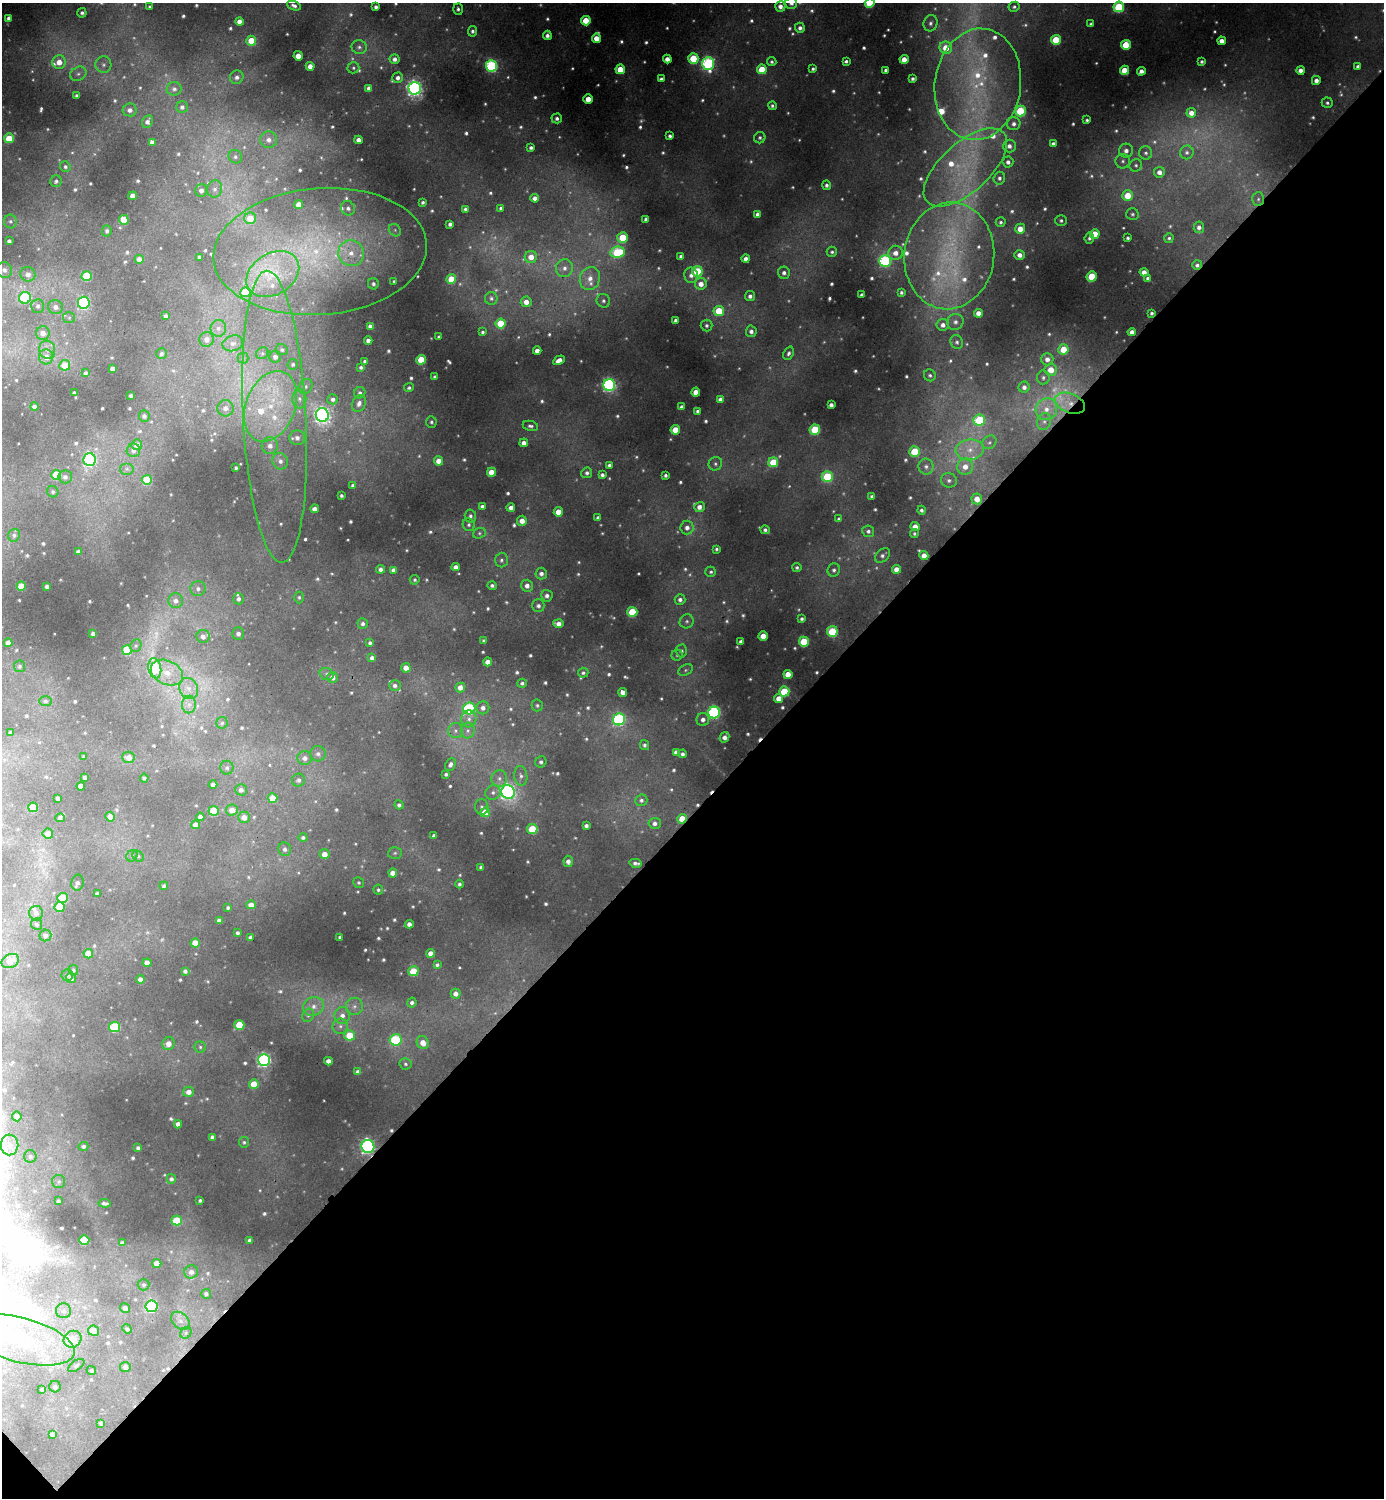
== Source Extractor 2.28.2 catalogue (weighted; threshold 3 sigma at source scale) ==
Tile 15 of 4 x 4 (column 3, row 4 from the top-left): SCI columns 2928-4309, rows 6-1501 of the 5996 x 5997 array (HDU 1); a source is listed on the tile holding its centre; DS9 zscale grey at full resolution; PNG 1386 x 1500 px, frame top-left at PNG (2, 3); each listed source drawn as its Kron ellipse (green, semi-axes under 4 px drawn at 4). Shown black and unused: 46% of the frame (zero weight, under 2 of 3 exposures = <1% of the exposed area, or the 3 px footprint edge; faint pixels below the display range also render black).
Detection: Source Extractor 2.28.2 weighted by HDU 2 'WHT'; one run over the whole footprint, this tile lists its part. Background 0.0503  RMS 0.0059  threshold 0.0264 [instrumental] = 3 sigma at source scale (4.5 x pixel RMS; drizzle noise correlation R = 1.50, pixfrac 1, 0.05/0.05 arcsec/px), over >= 5 px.
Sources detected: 844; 65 too faint to see at this stretch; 1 inside a brighter object's white glare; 4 cosmic-ray / hot-pixel residue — neither listed nor drawn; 21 inside a brighter listed object's ellipse — not listed separately; of the other 753, all 500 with FLUX_AUTO >= 1.13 (the completeness limit of this list) listed and drawn (253 fainter detections not listed), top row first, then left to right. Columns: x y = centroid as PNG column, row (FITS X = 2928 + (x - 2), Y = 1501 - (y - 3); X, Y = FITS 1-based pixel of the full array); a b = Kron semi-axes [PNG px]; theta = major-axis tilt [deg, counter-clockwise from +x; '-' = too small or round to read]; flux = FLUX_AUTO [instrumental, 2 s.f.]
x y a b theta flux
791 3 6 6 - 2.6
870 3 5 5 - 23
294 6 7 4 -22 2.1
780 6 5 5 - 3.7
150 7 3 3 - 1.2
376 7 4 3 - 1.9
1014 7 5 5 - 1.4
1119 7 5 5 - 46
458 9 5 5 - 1.6
82 13 4 4 - 1.7
9 18 4 4 - 3.5
586 21 5 5 - 18
239 22 4 4 - 4.9
930 23 8 7 - 2.4
1091 24 4 4 - 1.6
800 28 5 5 - 2.5
472 31 5 4 - 1.8
547 35 5 4 - 2.5
596 38 4 4 - 7.4
1056 40 5 5 - 25
251 41 5 5 - 15
1222 41 4 4 - 4.2
1126 45 5 4 - 21
359 47 8 7 - 2.1
946 48 6 6 - 13
298 56 4 4 - 8.8
693 58 5 5 - 26
394 59 5 4 - 2.7
667 59 4 4 - 4.5
904 59 4 4 - 7.9
846 61 4 3 - 1.4
59 62 7 6 - 7.5
772 62 4 4 - 1.3
1202 62 3 3 - 1.4
708 63 6 6 - 86
103 65 8 8 - 2.8
310 66 4 4 - 5.1
492 66 5 5 - 90
1358 66 4 3 - 1.6
353 68 6 5 - 1.2
620 69 5 4 - 12
762 69 5 5 - 19
813 69 3 3 - 1.3
886 70 4 3 - 1.9
1124 70 4 4 - 13
1300 70 4 4 - 3.8
1141 71 4 4 - 3.2
78 74 8 6 31 2.5
237 77 7 6 - 2.7
398 78 5 5 - 2.7
661 79 4 3 - 1.6
913 79 3 3 - 1.5
1316 80 4 4 - 3.4
978 84 56 43 82 100
369 88 4 4 - 2.9
415 88 6 6 - 240
174 89 7 7 - 2.1
76 95 3 3 - 1.2
588 99 5 4 - 8.7
1327 103 5 5 - 1.5
772 106 4 4 - 1.5
182 107 6 6 - 2.2
130 110 7 6 - 3.3
1020 111 5 5 - 42
1191 113 5 5 - 4.4
557 118 5 5 - 2
1087 120 3 3 - 1.2
147 122 6 5 - 2.9
1014 124 7 6 - 2.7
670 136 4 3 - 1.6
9 138 5 5 - 18
760 138 6 5 - 1.5
269 140 8 8 - 4.3
358 140 4 4 - 4.2
152 142 4 4 - 2.9
1053 144 4 4 - 1.9
1009 146 6 6 - 3.3
531 148 4 3 - 1.6
1126 151 7 7 - 3.4
1187 152 7 6 - 1.9
1146 153 7 6 - 1.8
235 157 7 6 - 2
1123 161 7 7 - 2.3
1008 162 5 5 - 2.4
1136 165 6 6 - 1.5
65 167 5 5 - 1.5
965 167 52 24 42 57
1159 172 5 5 - 4.1
999 178 6 5 - 1.9
56 181 6 5 - 1.4
827 185 5 4 - 1.8
215 189 8 7 - 3.1
201 190 6 5 - 3.6
1128 195 5 5 - 15
133 196 4 4 - 7.2
535 198 4 4 - 3.6
1258 199 7 6 - 1.6
423 202 4 4 - 1.4
299 205 4 4 - 7.7
348 208 7 6 - 2.6
501 208 4 4 - 1.3
465 209 4 3 - 1.4
758 214 4 4 - 3
1132 214 6 6 - 1.4
250 218 6 6 - 11
646 219 4 4 - 2.1
124 220 5 5 - 21
1061 220 5 5 - 1.5
10 221 7 6 - 1.7
1001 222 5 5 - 1.4
450 224 4 4 - 2.1
1199 227 6 5 - 2.5
1020 229 5 5 - 7.2
395 230 7 5 -48 1.4
107 231 5 5 - 1.7
1095 234 5 4 - 15
623 238 5 5 - 22
1089 238 5 4 - 1.7
1128 238 3 3 - 1.3
1169 238 5 4 - 1.3
9 241 4 4 - 1.7
320 252 107 63 5 170
617 252 7 5 10 40
832 252 5 5 - 1.3
351 253 13 13 - 12
896 253 7 7 - 4.6
1020 255 5 5 - 3.9
681 256 4 4 - 2
949 256 53 45 83 99
200 257 4 3 - 2
531 257 6 6 - 7.2
139 259 4 4 - 4.6
746 259 4 4 - 3.4
885 261 6 6 - 76
1197 265 5 5 - 1.9
564 268 9 8 - 4.3
4 270 8 7 - 3
697 271 5 5 - 33
1144 272 4 4 - 4.5
784 273 6 6 - 2.6
28 274 7 7 - 3.6
273 274 28 20 32 31
691 275 8 7 - 3.3
87 276 5 5 - 26
1092 277 5 5 - 25
590 278 12 10 68 7.1
1148 278 4 4 - 1.8
451 279 5 5 - 19
394 281 4 4 - 1.1
373 284 6 5 - 1.8
701 284 6 6 - 5.9
245 292 5 5 - 21
901 292 3 3 - 1.3
862 295 4 3 - 1.7
750 296 5 5 - 2.5
25 298 6 5 - 41
491 298 6 6 - 1.8
603 301 7 6 - 2.1
526 302 5 5 - 5.1
84 303 6 6 - 92
38 306 7 6 - 2.2
55 307 7 7 - 3.4
719 311 5 5 - 21
978 313 4 4 - 4.5
1152 313 4 3 - 1.3
166 316 4 3 - 1.6
69 318 6 5 - 1.4
676 320 4 4 - 2.1
955 322 8 8 - 3
501 323 5 5 - 27
707 325 6 6 - 1.6
943 325 6 6 - 3.6
370 326 4 4 - 2.7
218 328 8 7 - 3.3
751 331 6 5 - 2.7
482 332 4 3 - 1.3
1132 332 4 4 - 3.9
43 333 7 7 - 5.3
439 337 3 3 - 1.3
206 339 7 7 - 4.3
368 340 4 4 - 2.9
957 342 7 6 - 1.8
233 343 10 7 15 3.2
1063 349 5 5 - 14
47 350 9 8 - 3.8
282 350 6 5 - 1.4
537 351 4 4 - 4.2
262 353 6 5 - 1.3
789 353 7 5 68 1.6
161 354 5 5 - 1.6
46 357 7 7 - 5.3
275 357 6 5 - 2.7
243 358 5 5 - 1.2
1047 359 6 6 - 3.9
421 360 5 4 - 19
559 360 6 4 29 4.4
365 361 3 3 - 1.5
293 364 5 5 - 1.3
65 365 5 5 - 12
361 367 4 4 - 1.4
113 369 4 4 - 4.5
1051 370 6 6 - 9.1
85 373 4 3 - 1.5
930 375 6 5 - 1.6
435 377 4 3 - 1.5
1043 377 7 6 - 1.9
609 385 6 6 - 120
306 386 8 6 47 2.1
1024 387 5 5 - 2.8
409 388 5 4 - 1.3
696 392 4 4 - 8.4
74 393 4 3 - 1.5
360 393 6 5 - 1.6
131 396 3 3 - 1.7
299 399 9 7 -89 3
333 399 5 5 - 2.3
720 399 4 4 - 2.9
359 403 9 6 68 3.3
1070 403 16 9 -21 7.6
831 405 4 4 - 2.5
270 406 37 24 69 50
34 407 4 4 - 3
682 407 4 4 - 2.5
225 408 8 8 - 4.5
1046 409 11 10 - 7.5
697 411 4 3 - 1.2
322 415 7 6 - 240
144 416 6 5 - 1.8
274 417 146 31 -87 100
979 420 6 5 - 40
431 422 6 5 - 1.4
1044 422 9 6 75 2.6
530 426 8 5 -12 1.8
675 430 4 4 - 15
815 430 5 5 - 34
297 438 8 7 - 3.4
989 442 7 6 - 1.8
524 443 4 4 - 4
137 445 5 5 - 6.1
270 446 8 8 - 4.3
133 450 7 6 - 2.6
970 450 14 10 7 8.8
914 451 5 5 - 20
90 460 6 6 - 120
280 461 8 7 - 3.2
439 461 4 4 - 6.3
773 462 5 5 - 23
715 464 7 6 - 1.6
609 465 4 3 - 1.5
926 467 8 7 - 2.8
965 467 8 8 - 6.6
236 468 3 3 - 1.2
127 469 7 6 - 1.7
491 472 4 4 - 12
587 473 5 5 - 1.8
56 475 5 5 - 21
602 475 4 4 - 2
665 475 3 3 - 1.4
65 477 6 6 - 2.4
827 477 5 5 - 35
147 480 5 5 - 31
949 480 8 7 - 2.6
353 485 3 3 - 1.5
53 492 6 5 - 1.3
341 496 3 3 - 1.2
872 496 3 3 - 1.3
977 499 5 5 - 8.3
482 506 4 3 - 2.1
699 507 5 5 - 3.5
511 508 4 4 - 3.3
315 509 4 4 - 3.7
921 510 4 4 - 1.7
558 512 4 4 - 9.6
470 516 6 5 - 2
598 518 3 3 - 1.4
839 519 4 4 - 1.3
522 521 5 5 - 5.6
469 525 6 6 - 1.5
687 527 7 6 - 3.4
915 527 5 4 - 5.8
765 530 4 4 - 1.7
868 531 6 5 - 1.9
479 533 6 5 - 1.3
914 533 4 4 - 1.3
14 535 6 5 - 1.5
717 549 4 3 - 1.2
78 552 4 4 - 2.8
882 555 8 6 41 2.2
924 556 4 4 - 5.6
501 560 7 6 - 1.9
456 567 4 4 - 3.5
797 567 4 4 - 1.3
380 569 4 4 - 2.7
896 569 4 4 - 5.3
393 570 4 4 - 2.8
834 570 6 6 - 1.9
711 572 5 5 - 1.3
541 573 6 5 - 2.9
415 580 5 5 - 1.3
492 585 5 4 - 1.7
21 586 4 4 - 14
47 586 4 3 - 1.9
527 586 6 6 - 3.6
198 589 8 7 - 2.8
547 596 6 5 - 2.4
299 597 6 4 90 1.1
238 599 5 5 - 2.1
680 600 5 5 - 2.4
176 601 7 7 - 3.9
538 606 6 6 - 2.3
632 612 5 5 - 27
802 619 4 3 - 1.4
687 621 7 6 - 1.7
363 624 5 5 - 1.8
558 624 5 4 - 4.3
832 631 5 5 - 36
93 634 4 3 - 1.9
238 634 6 6 - 3.1
203 636 6 6 - 4.2
763 636 4 4 - 9.5
484 641 4 3 - 1.3
741 642 4 4 - 2.4
804 642 5 5 - 26
8 643 4 4 - 5
370 643 4 4 - 1.6
136 646 6 5 - 1.3
127 650 5 5 - 30
681 651 6 6 - 2
677 655 5 5 - 1.3
372 658 4 4 - 2.3
488 662 4 4 - 5.9
19 666 6 5 - 1.2
155 668 10 6 -78 39
406 668 4 4 - 6.2
685 670 7 5 28 1.4
167 673 17 12 -25 12
583 673 5 5 - 1.4
327 674 7 5 -17 1.8
788 674 4 4 - 9.1
332 677 5 5 - 4.4
522 683 5 4 - 1.7
395 685 6 5 - 2.2
460 687 5 4 - 4.7
189 688 11 9 -64 5.2
784 691 5 5 - 27
623 692 4 4 - 4.4
779 698 5 4 - 6.1
45 701 6 5 - 1.4
189 705 9 7 89 3.2
537 705 6 5 - 1.2
483 708 6 6 - 3.1
469 709 6 6 - 63
714 712 6 6 - 100
469 719 8 7 - 2.9
619 719 6 6 - 84
703 719 6 6 - 3.2
222 723 6 5 - 1.2
456 731 7 7 - 2.2
468 731 8 7 - 2.4
11 733 4 4 - 2.1
725 737 5 4 - 3.8
644 745 5 4 - 1.5
676 752 4 4 - 2.8
318 754 7 7 - 2.7
682 754 4 4 - 2.1
84 757 4 4 - 1.3
128 757 6 5 - 5.8
305 758 7 7 - 3.4
541 762 6 5 - 1.9
450 764 7 5 65 2.2
227 768 7 6 - 1.9
446 774 3 3 - 1.2
521 776 10 6 -83 2.7
85 777 4 3 - 1.6
144 778 4 4 - 1.4
499 778 8 8 - 2.9
298 780 6 6 - 2
213 785 4 4 - 2.5
81 786 4 4 - 6.1
241 790 6 5 - 2.9
493 792 8 7 - 2.4
508 792 7 7 - 210
58 798 4 3 - 1.9
273 798 5 5 - 15
641 800 6 5 - 1.8
399 805 4 4 - 1.5
33 807 5 5 - 21
482 807 8 6 -88 1.8
232 810 6 5 - 5.8
214 811 5 5 - 22
485 812 5 5 - 17
110 817 5 5 - 5.9
200 817 4 4 - 2.8
244 817 6 5 - 5.2
60 818 5 4 - 1.6
682 819 5 4 - 12
655 823 6 5 - 2.7
196 825 4 4 - 4.8
586 826 4 3 - 2
532 829 5 5 - 22
48 834 5 5 - 6.1
434 836 4 4 - 2.7
303 837 4 4 - 1.5
285 849 7 6 - 2.4
395 853 7 6 - 1.3
324 854 5 5 - 5.6
132 856 6 5 - 1.2
138 856 6 5 - 1.1
568 861 6 4 -84 3
636 863 6 4 -12 2.1
481 867 4 3 - 1.7
393 873 4 4 - 6.2
77 883 8 6 78 2.1
359 883 5 5 - 1.1
459 884 4 4 - 1.4
164 886 4 3 - 1.2
378 890 5 5 - 1.3
97 893 4 3 - 1.6
62 898 5 5 - 21
251 905 4 4 - 5.5
60 907 5 5 - 15
228 908 4 3 - 1.2
36 913 7 7 - 2.7
219 921 4 4 - 3
36 924 6 5 - 1.4
409 924 4 4 - 3.1
238 933 4 3 - 1.5
45 935 6 5 - 2.4
250 937 3 3 - 1.4
340 937 3 3 - 1.3
195 943 4 4 - 9.9
431 953 4 4 - 5.5
88 954 5 4 - 9.8
10 961 9 6 25 5.8
147 963 4 4 - 5.9
437 965 4 4 - 1.5
73 970 5 4 - 1.2
185 971 4 4 - 1.8
413 971 5 5 - 22
67 975 6 5 - 1.6
71 978 5 5 - 2.3
140 979 4 4 - 3.7
456 994 5 5 - 3.6
412 1003 5 4 - 1.9
314 1006 10 9 - 5.1
354 1006 9 8 - 3.2
308 1015 7 5 67 1.7
342 1016 8 8 - 4.4
239 1025 5 5 - 20
340 1026 8 7 - 2.7
115 1027 5 5 - 42
350 1035 5 5 - 19
396 1040 6 5 - 54
423 1043 7 6 - 6.8
168 1044 6 6 - 5.3
200 1047 5 5 - 1.2
264 1060 6 6 - 160
328 1061 4 4 - 3.9
405 1064 6 5 - 1.4
358 1072 4 4 - 2.8
254 1084 5 4 - 13
188 1092 5 5 - 4.2
17 1116 5 4 - 3.6
178 1124 4 4 - 3.6
212 1137 4 4 - 2.1
244 1142 5 5 - 1.2
10 1145 10 9 - 4.6
83 1146 5 4 - 1.7
368 1147 6 6 - 150
138 1148 4 3 - 1.6
30 1156 6 6 - 1.6
171 1179 5 4 - 1.6
59 1182 6 6 - 1.5
200 1200 3 3 - 1.2
58 1201 3 3 - 1.2
105 1203 6 3 -8 1.5
177 1221 5 5 - 27
84 1240 5 5 - 31
250 1240 4 4 - 2.6
122 1243 4 4 - 2.2
157 1263 4 4 - 7.7
191 1272 7 6 - 3.2
144 1285 6 5 - 1.2
206 1294 5 4 - 1.5
151 1306 6 5 - 72
125 1308 5 4 - 2.3
64 1311 7 7 - 1.9
180 1321 10 7 -44 3.3
127 1329 5 4 - 1.4
93 1331 5 5 - 9.1
186 1333 6 5 - 1.2
73 1339 9 8 - 10
20 1340 56 22 -15 54
76 1365 9 4 34 1.3
125 1367 5 5 - 2.9
91 1370 5 4 - 1.3
55 1387 6 5 - 1.6
42 1389 3 3 - 1.2
101 1423 4 4 - 1.6
52 1434 4 4 - 1.8
Overlapping masked pixels (flux is a lower limit): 4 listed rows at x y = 1197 265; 1070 403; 682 819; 368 1147
Isophote crosses this tile's border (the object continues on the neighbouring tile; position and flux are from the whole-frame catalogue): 3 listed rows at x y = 791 3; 870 3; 1119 7